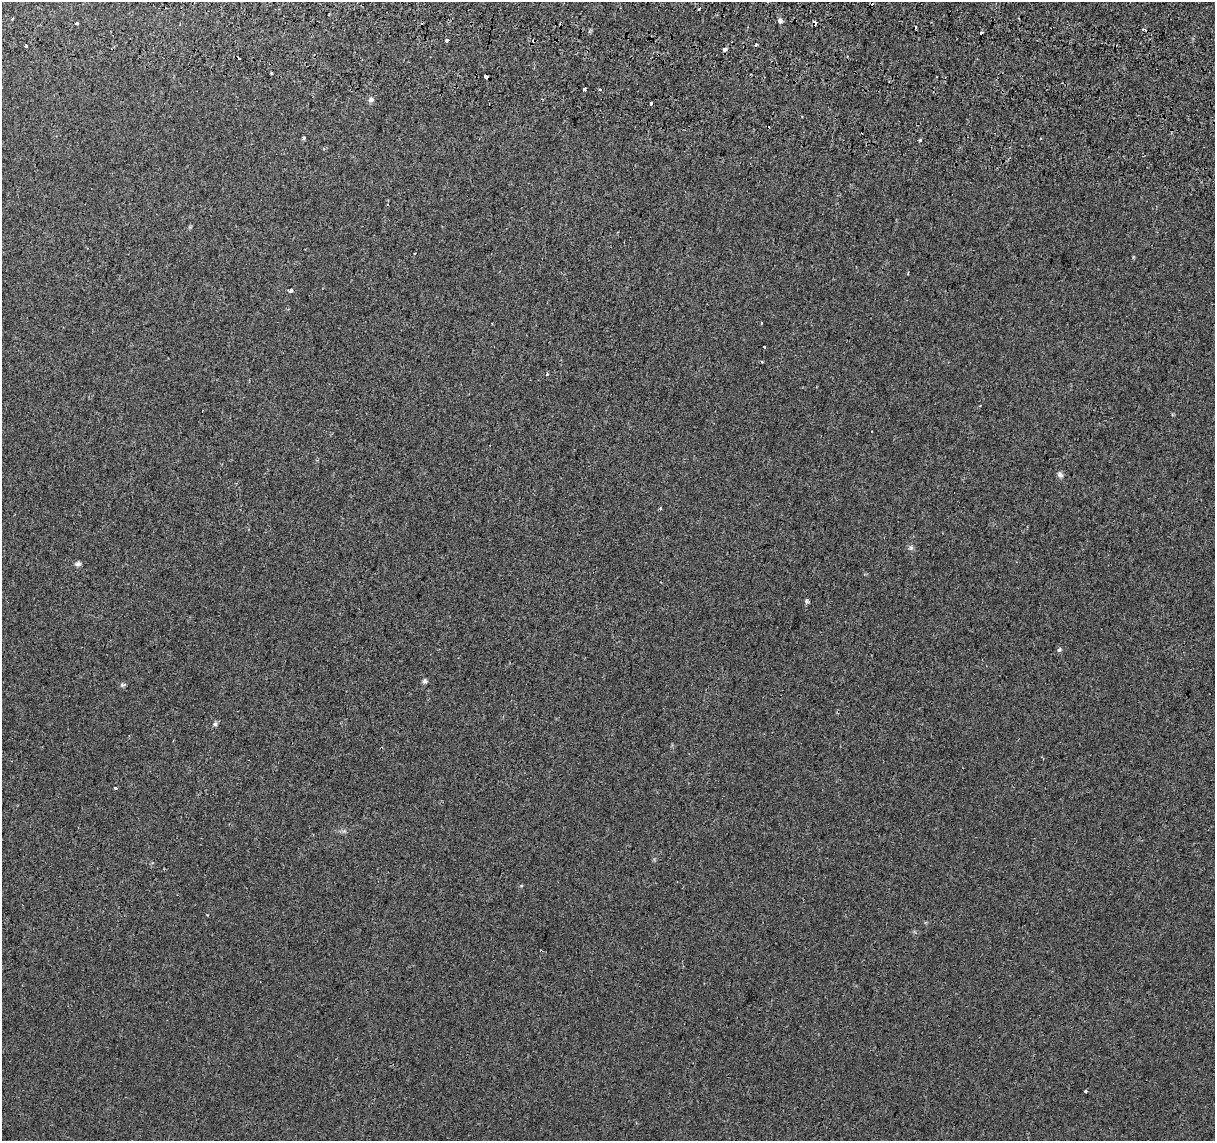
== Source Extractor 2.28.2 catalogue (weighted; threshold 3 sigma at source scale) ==
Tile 11 of 4 x 4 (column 3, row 3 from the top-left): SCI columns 2450-3662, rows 1422-2560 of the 4894 x 5182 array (HDU 1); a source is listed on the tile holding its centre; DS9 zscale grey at full resolution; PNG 1217 x 1143 px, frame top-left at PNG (2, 2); no overlay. Shown black and unused: <1% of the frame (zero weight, under 2 of 3 exposures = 3% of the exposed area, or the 3 px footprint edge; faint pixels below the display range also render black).
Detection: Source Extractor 2.28.2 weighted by HDU 2 'WHT'; one run over the whole footprint, this tile lists its part. Background 5.13e-04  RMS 0.0039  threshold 0.0174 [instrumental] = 3 sigma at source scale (4.5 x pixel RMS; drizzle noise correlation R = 1.50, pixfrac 1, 0.0396/0.0396 arcsec/px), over >= 5 px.
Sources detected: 41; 11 cosmic-ray / hot-pixel residue — not listed; the other 30 listed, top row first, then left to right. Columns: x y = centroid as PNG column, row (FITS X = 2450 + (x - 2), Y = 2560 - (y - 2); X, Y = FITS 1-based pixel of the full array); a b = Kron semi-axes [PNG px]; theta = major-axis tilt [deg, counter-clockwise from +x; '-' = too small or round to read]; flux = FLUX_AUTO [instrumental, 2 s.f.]
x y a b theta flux
699 9 4 3 - 0.54
780 21 6 6 - 1
76 23 3 3 - 0.54
816 23 4 3 - 3.1
1144 29 6 3 -6 0.44
981 33 3 3 - 2.5
447 41 3 3 - 3.1
26 46 3 2 - 0.85
724 49 3 3 - 2.3
271 73 4 2 - 0.41
486 76 4 3 - 4.1
600 89 3 3 - 12
371 100 7 6 - 1.2
651 103 3 3 - 0.8
304 138 5 4 - 0.49
920 140 4 3 - 0.44
290 291 4 3 - 2.2
764 347 3 3 - 1.4
547 374 3 2 - 0.87
1060 475 8 6 -48 1.1
660 508 5 3 - 0.33
911 547 7 6 - 0.84
78 564 9 6 7 0.99
807 601 6 5 - 0.58
1059 650 7 5 71 0.67
425 681 6 6 - 0.85
122 685 6 5 - 0.64
215 724 6 6 - 0.69
115 788 3 3 - 7.5
1086 1092 3 3 - 1.6
Overlapping masked pixels (flux is a lower limit): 2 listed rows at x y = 816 23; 486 76